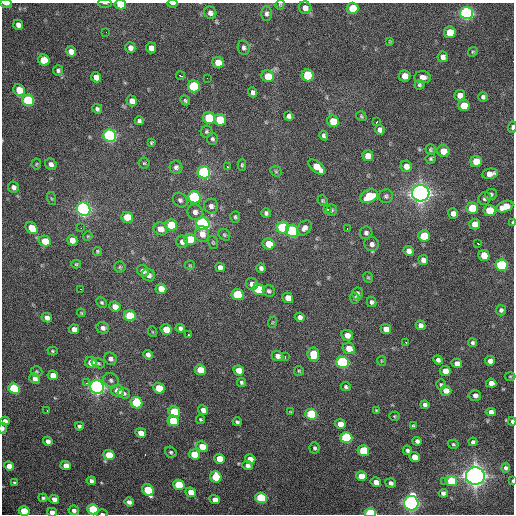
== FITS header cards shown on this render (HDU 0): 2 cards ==
NAXIS1  =                  512 / Axis length
NAXIS2  =                  512 / Axis length

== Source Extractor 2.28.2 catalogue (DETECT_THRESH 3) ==
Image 512 x 512 px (HDU 0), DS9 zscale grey, 1 PNG px = 1 image px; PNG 516 x 516 px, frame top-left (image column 1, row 512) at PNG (2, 3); each listed source drawn as its Kron ellipse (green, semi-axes under 4 px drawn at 4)
Background 2870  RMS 55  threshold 164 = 3 sigma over >= 5 px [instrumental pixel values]
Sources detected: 259; all 259 listed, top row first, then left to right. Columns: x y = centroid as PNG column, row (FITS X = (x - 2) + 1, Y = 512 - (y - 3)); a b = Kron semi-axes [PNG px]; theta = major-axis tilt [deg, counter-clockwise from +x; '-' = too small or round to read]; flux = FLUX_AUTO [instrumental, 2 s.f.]
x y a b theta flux
6 3 5 2 - 2.3e+04
105 3 7 3 -2 4.4e+03
173 3 5 2 - 1.5e+04
280 4 5 4 - 4.4e+03
120 5 5 4 - 1.0e+05
305 8 6 6 - 2.4e+04
352 8 6 5 - 1.4e+05
210 13 6 6 - 1.7e+04
467 13 6 6 - 1.1e+06
266 14 7 5 -89 1.1e+04
18 25 5 4 - 1.9e+04
106 32 3 2 - 2.9e+03
450 32 6 5 - 8.4e+04
390 41 4 3 - 3.3e+03
130 48 5 5 - 1.9e+04
151 48 5 5 - 2.7e+04
244 48 7 6 - 1.1e+04
71 51 5 5 - 2.6e+04
473 52 5 4 - 4.5e+03
443 57 5 5 - 1.7e+04
44 60 6 5 - 1.1e+05
218 63 6 5 - 6.5e+04
58 70 5 5 - 7.7e+03
308 75 6 6 - 2.3e+05
180 76 4 2 - 7.0e+03
268 76 6 6 - 7.6e+04
405 76 5 5 - 4.5e+04
96 77 5 5 - 2.8e+04
423 77 8 6 -2 2.2e+04
207 78 2 2 - 2.0e+03
419 85 5 5 - 7.0e+03
194 86 6 6 - 3.5e+05
19 90 6 5 - 6.8e+04
253 92 5 4 - 1.3e+04
460 95 5 5 - 2.8e+04
483 97 5 4 - 8.5e+03
28 100 6 5 - 4.4e+05
185 100 5 4 - 5.6e+03
132 101 5 5 - 3.0e+04
464 106 6 5 - 9.9e+04
97 109 5 4 - 8.7e+03
289 116 5 4 - 1.0e+04
361 116 5 4 - 5.1e+03
209 118 6 5 - 2.1e+05
220 120 6 5 - 1.5e+05
139 121 4 4 - 8.9e+03
333 121 6 5 - 9.1e+04
377 122 3 2 - 3.9e+03
512 127 5 3 - 9.9e+03
380 130 5 5 - 1.4e+04
207 132 6 5 - 6.6e+03
110 136 6 6 - 1.0e+06
324 136 5 4 - 8.5e+03
212 139 6 5 - 7.5e+03
151 142 4 3 - 4.4e+03
431 150 5 5 - 5.9e+03
443 151 6 6 - 4.8e+04
368 156 5 5 - 3.9e+04
431 159 5 5 - 5.9e+03
476 162 6 5 - 8.5e+04
144 163 5 5 - 4.8e+03
36 164 5 5 - 4.5e+03
51 164 6 5 - 1.5e+04
242 165 6 4 89 5.9e+03
406 166 6 5 - 2.7e+04
176 167 6 6 - 1.1e+04
228 167 3 2 - 4.7e+03
317 167 10 5 -40 6.4e+04
276 171 6 5 - 5.1e+03
204 172 6 6 - 6.1e+05
490 174 8 5 10 2.9e+04
14 187 6 5 - 1.6e+04
421 193 9 8 - 2.5e+06
491 195 6 5 - 8.2e+03
369 196 9 6 21 1.4e+05
386 196 7 7 - 8.8e+03
194 197 6 6 - 6.2e+05
485 198 6 6 - 9.3e+03
52 199 7 3 -71 4.4e+03
180 200 8 6 -45 1.0e+04
323 201 5 5 - 5.2e+03
211 206 7 7 - 1.6e+04
505 207 9 5 21 6.4e+04
472 208 6 5 - 1.4e+05
84 209 7 6 - 1.5e+06
327 209 3 2 - 7.1e+03
331 210 6 5 - 7.2e+03
489 210 6 5 - 1.1e+05
195 212 8 7 - 1.8e+04
266 213 5 4 - 9.6e+03
453 213 5 5 - 2.2e+04
127 217 6 5 - 1.3e+05
235 217 6 5 - 6.7e+03
512 222 3 2 - 4.0e+03
203 224 6 6 - 1.3e+06
475 224 5 5 - 3.9e+04
171 225 6 5 - 1.8e+05
32 228 7 5 -46 6.7e+04
81 228 3 2 - 2.9e+03
283 228 6 6 - 3.9e+05
304 228 8 6 48 1.8e+04
160 229 7 6 - 3.6e+04
347 229 2 2 - 2.6e+03
292 231 6 6 - 7.1e+05
366 233 6 6 - 1.0e+04
202 234 8 7 - 3.1e+04
224 235 6 5 - 6.3e+03
88 236 5 4 - 3.8e+03
424 236 6 5 - 1.4e+05
190 239 6 5 - 1.3e+05
72 240 5 5 - 3.5e+04
45 241 6 5 - 7.3e+04
182 242 6 5 - 1.7e+04
213 242 7 5 -70 5.3e+03
478 243 3 2 - 4.0e+03
269 244 6 5 - 7.1e+04
372 244 7 7 - 1.5e+04
98 251 4 4 - 4.7e+03
409 251 5 5 - 2.3e+04
484 255 5 5 - 5.4e+04
423 260 5 5 - 1.8e+04
76 264 5 4 - 4.8e+03
190 265 5 5 - 3.8e+03
501 265 6 5 - 4.0e+05
120 267 5 5 - 5.3e+03
220 267 5 4 - 1.4e+04
261 268 5 4 - 1.1e+04
143 271 6 5 - 1.6e+04
148 275 7 6 - 1.6e+04
368 277 5 4 - 4.6e+03
252 284 6 6 - 1.7e+04
80 289 2 2 - 3.0e+03
161 289 5 5 - 4.7e+04
258 289 6 5 - 1.8e+05
269 291 6 5 - 8.0e+03
357 293 6 5 - 9.4e+03
237 295 6 5 - 2.0e+05
288 298 5 5 - 4.0e+04
354 298 5 4 - 6.2e+03
102 302 6 4 -44 6.1e+03
372 302 5 4 - 8.9e+03
115 307 5 5 - 3.0e+04
501 310 5 5 - 9.5e+03
81 313 4 3 - 4.0e+03
130 316 6 5 - 1.8e+05
300 317 5 4 - 1.6e+04
47 318 5 4 - 1.9e+04
273 322 6 3 70 4.0e+03
421 325 5 4 - 1.6e+04
103 328 6 5 - 1.3e+04
180 328 5 4 - 1.1e+04
74 329 5 4 - 2.2e+04
166 329 5 5 - 6.7e+04
386 329 5 5 - 2.9e+04
153 332 5 3 - 3.4e+03
188 335 3 2 - 1.1e+04
347 335 6 5 - 3.1e+04
406 343 3 2 - 4.8e+03
473 343 4 4 - 7.4e+03
349 348 6 5 - 4.7e+04
53 351 5 4 - 5.2e+03
313 354 7 6 - 1.3e+05
148 355 5 4 - 1.6e+04
277 356 6 5 - 1.6e+04
285 357 3 2 - 2.3e+04
110 359 6 6 - 1.4e+04
438 360 5 4 - 1.3e+04
382 361 5 4 - 3.6e+03
490 361 5 4 - 2.1e+04
342 362 6 5 - 7.1e+05
91 363 6 5 - 3.7e+04
98 363 7 5 -17 6.3e+03
457 363 5 4 - 2.2e+04
200 370 5 5 - 7.7e+04
239 370 5 5 - 4.8e+04
37 371 6 5 - 5.0e+03
299 371 5 5 - 4.7e+03
445 371 5 5 - 3.6e+04
53 375 5 5 - 4.5e+04
510 376 5 3 - 3.6e+03
35 378 5 5 - 1.9e+04
111 380 8 7 - 1.1e+04
241 382 5 4 - 6.6e+03
86 383 4 4 - 5.6e+03
491 383 5 4 - 2.9e+04
441 385 5 4 - 6.0e+03
97 387 7 6 - 1.6e+06
346 387 5 4 - 6.6e+03
14 388 6 5 - 3.3e+05
159 388 6 5 - 9.8e+04
118 391 6 6 - 4.6e+04
446 391 5 5 - 3.1e+04
124 393 6 5 - 7.6e+03
475 395 6 5 - 1.6e+04
137 403 6 5 - 3.2e+05
425 405 4 4 - 1.2e+04
47 410 2 2 - 2.4e+03
203 410 5 4 - 1.8e+04
376 410 4 3 - 3.7e+03
174 412 6 5 - 1.9e+05
290 412 4 4 - 3.6e+03
491 412 5 4 - 2.0e+04
311 414 6 5 - 2.9e+05
394 416 5 4 - 4.2e+03
200 419 4 4 - 5.0e+03
5 421 5 4 - 1.6e+04
173 421 6 5 - 2.0e+05
512 421 4 3 - 8.4e+03
237 422 4 3 - 7.0e+03
340 424 5 5 - 3.7e+04
79 426 4 3 - 7.7e+03
413 426 4 4 - 5.3e+03
3 428 5 3 - 1.1e+04
141 433 5 4 - 3.8e+04
346 438 6 5 - 4.2e+05
48 441 5 4 - 1.7e+04
417 441 5 4 - 1.2e+04
473 442 4 4 - 8.2e+03
453 444 5 4 - 5.0e+03
202 446 6 5 - 5.6e+04
315 448 5 5 - 6.8e+03
407 450 5 4 - 8.8e+03
363 451 6 5 - 1.9e+05
171 452 6 5 - 6.6e+03
194 454 5 5 - 1.1e+05
109 455 5 5 - 1.0e+05
415 457 5 4 - 4.9e+04
220 459 5 5 - 7.3e+04
250 459 5 4 - 2.6e+04
66 465 5 4 - 2.7e+04
248 465 5 4 - 1.3e+04
9 466 5 4 - 3.0e+04
506 468 4 4 - 8.1e+03
361 476 5 5 - 6.7e+04
475 476 9 8 - 2.4e+06
216 477 6 5 - 1.1e+05
91 481 4 4 - 1.1e+04
445 481 3 2 - 4.3e+03
451 481 6 5 - 1.4e+05
513 481 3 2 - 3.5e+03
376 482 5 4 - 2.2e+04
15 483 4 3 - 6.4e+03
391 483 5 4 - 1.2e+04
179 485 6 5 - 1.8e+05
148 490 6 5 - 1.8e+05
191 492 5 4 - 5.2e+04
443 493 4 4 - 1.3e+04
43 498 4 4 - 6.4e+03
261 498 6 5 - 3.1e+05
54 499 5 4 - 2.3e+04
215 500 5 4 - 2.8e+04
129 502 5 4 - 1.5e+04
411 503 7 7 - 1.5e+06
93 509 6 5 - 2.3e+05
74 510 5 5 - 1.2e+04
24 511 5 4 - 1.1e+05
52 512 5 4 - 2.1e+04
370 513 6 4 0 3.7e+05
102 514 6 2 -1 6.1e+03
At the frame edge (FLAGS 8, measured only in part): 15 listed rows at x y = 6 3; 105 3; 173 3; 280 4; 120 5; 512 127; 512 222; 5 421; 512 421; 3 428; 513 481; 24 511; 52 512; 370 513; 102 514